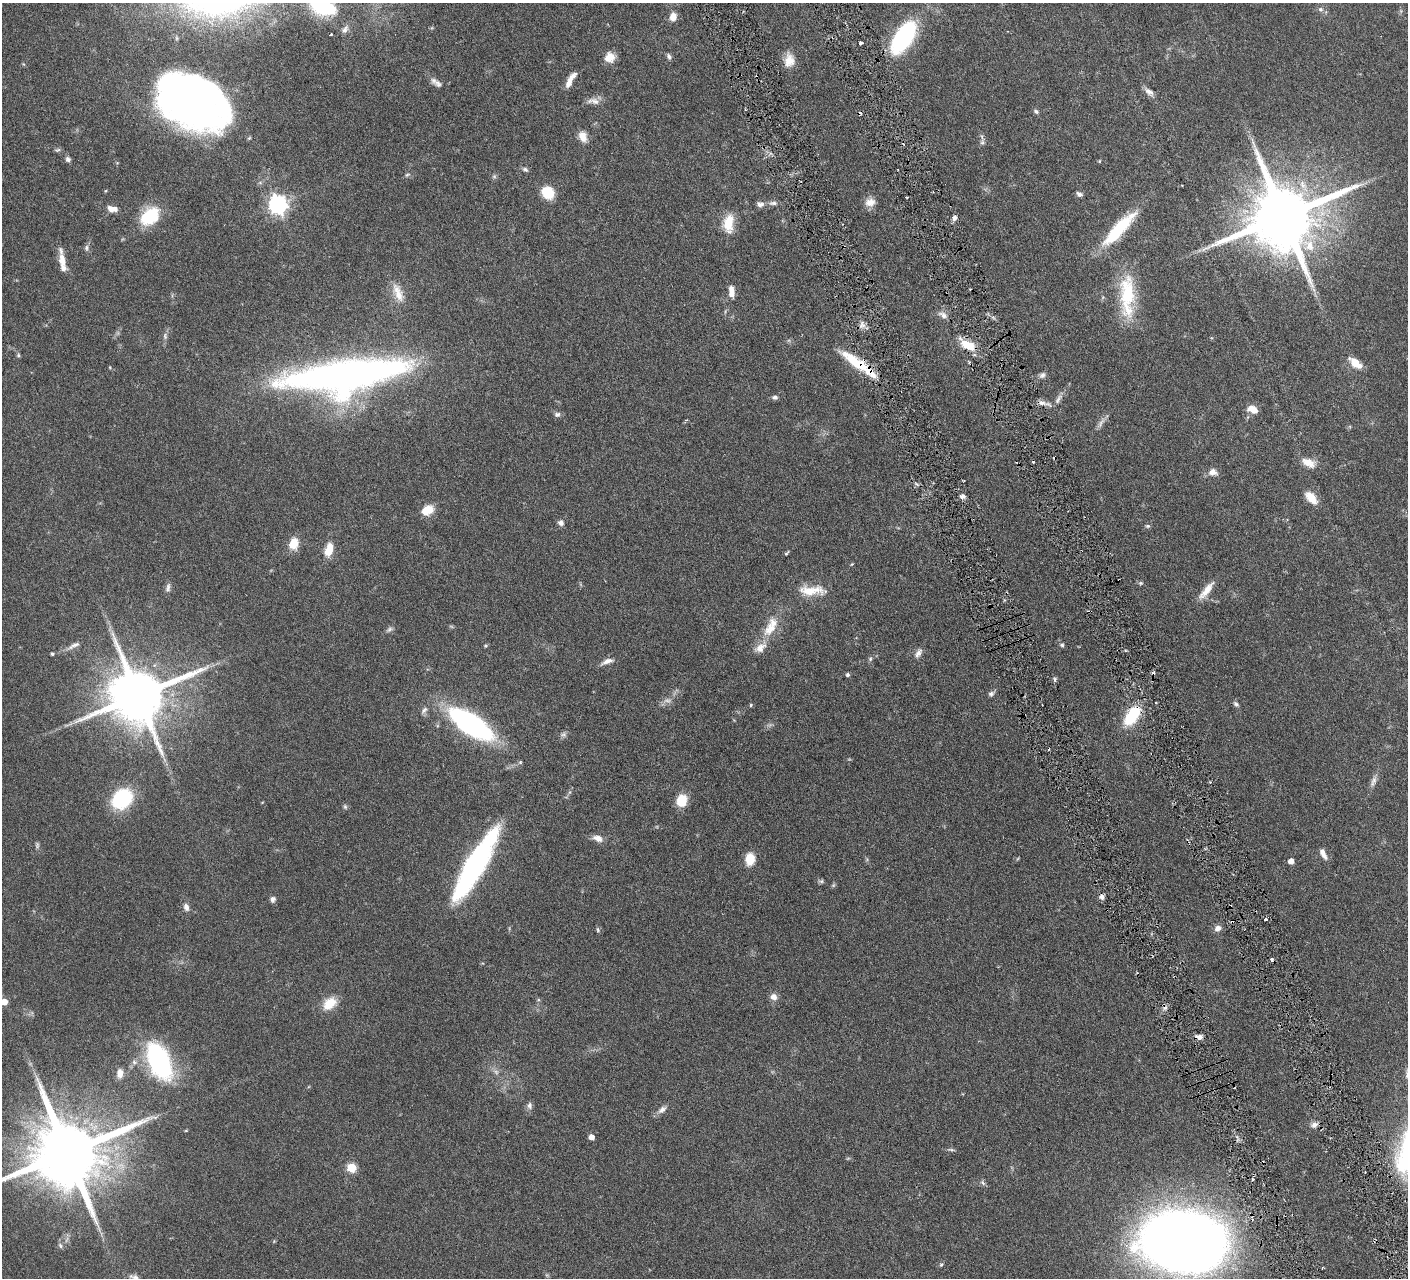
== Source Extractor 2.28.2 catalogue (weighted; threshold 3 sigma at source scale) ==
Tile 6 of 4 x 4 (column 2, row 2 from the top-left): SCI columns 1413-2818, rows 2859-4134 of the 5639 x 5584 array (HDU 1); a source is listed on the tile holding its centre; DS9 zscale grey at full resolution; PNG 1410 x 1280 px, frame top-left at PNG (2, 3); no overlay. Shown black and unused: <1% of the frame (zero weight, under 3 of 6 exposures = <1% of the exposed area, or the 3 px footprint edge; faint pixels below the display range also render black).
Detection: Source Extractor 2.28.2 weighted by HDU 2 'WHT'; one run over the whole footprint, this tile lists its part. Background 0.0705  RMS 0.0033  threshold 0.0136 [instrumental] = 3 sigma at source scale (4.09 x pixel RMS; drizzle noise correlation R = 1.36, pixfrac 0.8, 0.05/0.05 arcsec/px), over >= 5 px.
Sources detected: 147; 5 too faint to see at this stretch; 2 inside a brighter object's white glare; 9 cosmic-ray / hot-pixel residue — not listed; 6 inside a brighter listed object's ellipse — not listed separately; the other 125 listed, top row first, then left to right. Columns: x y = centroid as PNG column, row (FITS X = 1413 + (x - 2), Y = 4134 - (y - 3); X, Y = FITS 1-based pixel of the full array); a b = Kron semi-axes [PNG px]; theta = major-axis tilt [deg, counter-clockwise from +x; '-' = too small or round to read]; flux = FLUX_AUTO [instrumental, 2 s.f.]
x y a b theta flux
319 4 25 17 -67 18
1320 9 8 6 -2 0.81
673 17 9 7 82 2.8
345 29 9 6 53 1.1
331 34 3 2 - 0.27
903 37 37 18 57 31
861 42 3 3 - 0.7
610 57 11 10 - 3.7
669 57 7 5 -59 0.88
789 60 18 13 86 3.9
570 80 19 6 60 3.1
438 84 11 9 -42 1.4
1149 92 14 7 -39 1.6
192 101 61 39 -31 200
593 101 18 8 -9 2
1036 111 8 5 -37 0.64
583 136 14 9 -69 2.8
982 142 9 6 74 0.84
57 150 9 4 17 0.51
68 159 7 6 - 0.92
1099 161 4 4 - 0.31
525 169 8 6 -25 0.74
407 175 7 5 29 0.54
494 176 6 5 - 0.56
548 192 11 9 -49 9.2
1079 194 8 5 -23 0.83
870 202 14 11 14 2.5
773 203 13 6 3 1.2
278 204 7 7 - 140
760 204 10 8 -11 1.3
112 209 14 8 -8 2.2
149 216 23 14 49 13
1283 216 21 17 22 3600
955 218 7 5 65 1.1
728 223 23 12 85 6.5
1119 229 50 13 47 17
86 247 7 7 - 0.79
62 260 16 8 -82 3.1
1314 290 7 4 -71 0.8
731 292 14 6 -83 2.5
398 293 28 10 -69 4.3
1127 296 58 18 -89 18
943 315 13 7 -29 1.6
862 325 8 8 - 1.4
165 336 9 5 -83 0.85
968 345 17 9 -28 6.4
18 355 6 4 70 0.45
1355 363 16 7 -39 4.5
858 364 54 10 -35 12
110 367 4 3 - 0.22
348 370 163 23 8 120
1042 375 10 7 44 1.1
775 397 7 5 -11 0.79
1058 399 16 6 57 1.5
1044 403 22 5 -14 1.8
1251 408 11 8 23 2
557 414 8 6 -7 0.94
1101 423 19 5 60 1.5
1307 462 15 11 -20 3.2
1213 472 12 9 -1 1.9
962 496 6 5 - 1.1
1311 498 16 8 -47 4
427 510 13 9 27 4.9
561 523 7 7 - 1.1
1148 526 7 5 1 0.52
294 543 12 9 80 5.2
329 550 13 7 74 5.9
786 553 7 4 48 0.4
1141 583 6 5 - 0.49
168 588 13 6 80 1.1
812 590 35 11 0 6.5
1206 591 29 8 52 3.8
771 627 33 14 61 7.4
389 629 10 5 37 0.82
74 645 22 6 25 1.9
1062 645 7 5 -61 0.65
486 646 5 5 - 0.44
918 653 13 7 54 1.5
52 654 4 4 - 0.41
870 659 7 5 76 0.58
607 661 14 6 20 1.9
847 675 5 4 - 0.57
1055 679 6 4 80 0.6
991 694 9 6 31 0.83
138 696 17 15 17 2300
1236 704 8 5 -44 0.73
751 705 5 4 - 0.36
424 710 12 6 50 1.1
1132 715 19 10 54 17
471 724 33 13 -34 90
563 734 7 7 - 0.79
1374 780 11 8 71 1.4
122 799 16 13 44 32
682 800 11 9 72 7.3
345 807 8 5 -63 0.54
598 838 12 7 -19 2.2
1323 854 14 6 -62 1.9
750 859 13 10 86 4.8
1291 861 5 4 - 2.4
473 867 65 17 60 65
821 881 7 5 10 0.53
273 899 7 7 - 0.89
186 907 9 7 -74 1.4
1266 919 4 3 - 0.58
1218 928 8 7 - 1.6
598 930 7 5 -73 0.48
773 997 9 8 - 1.8
4 1002 5 5 - 3.2
330 1003 18 13 40 5.6
1199 1037 8 6 -2 1.5
159 1061 38 19 -65 46
134 1062 8 6 -3 0.99
120 1073 11 7 89 2.5
529 1106 9 7 87 1
662 1109 14 7 38 1.6
1314 1125 9 8 - 1.4
591 1137 5 4 - 2.4
951 1150 10 4 -5 0.57
67 1153 22 17 18 4400
351 1168 5 5 - 14
983 1183 9 4 -46 0.69
1184 1242 50 34 -7 670
60 1246 8 5 -52 0.7
941 1264 6 4 45 0.45
134 1277 13 7 -15 1.3
Overlapping masked pixels (flux is a lower limit): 3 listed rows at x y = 858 364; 1132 715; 1199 1037
Isophote crosses this tile's border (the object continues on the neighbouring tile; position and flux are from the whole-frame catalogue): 5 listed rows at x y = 319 4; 4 1002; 67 1153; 1184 1242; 134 1277